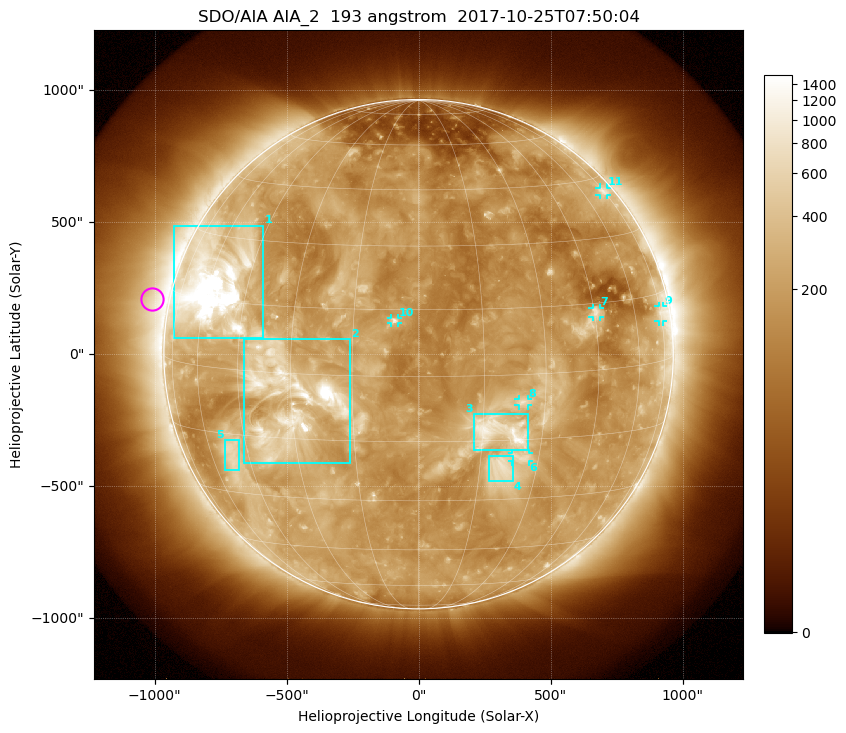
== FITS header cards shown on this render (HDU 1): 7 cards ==
TELESCOP= 'SDO/AIA'
INSTRUME= 'AIA_2'
WAVELNTH=                  193
WAVEUNIT= 'angstrom'
DATE-OBS= '2017-10-25T07:50:04.84'
CTYPE1  = 'HPLN-TAN'
CTYPE2  = 'HPLT-TAN'

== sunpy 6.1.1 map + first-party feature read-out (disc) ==
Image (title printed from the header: SDO/AIA AIA_2  193 angstrom  2017-10-25T07:50:04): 1024 x 1024 px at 2.4 arcsec/px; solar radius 965 arcsec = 402 px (full disc in frame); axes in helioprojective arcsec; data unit not stated in the header (colour bar unlabelled)
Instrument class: DISC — disc imager (sunpy class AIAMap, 193 A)
Bright regions (active regions / flare kernels): reference = the median radial profile (limb darkening/brightening removed); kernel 9 px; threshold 5 sigma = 366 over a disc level ~182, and >= 1.15x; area >= 12 px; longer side >= 10 px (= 24 arcsec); searched inside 0.97 R_sun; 11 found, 11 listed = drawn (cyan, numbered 1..; 6 of them under ~33 arcsec drawn as corner ticks so the feature stays visible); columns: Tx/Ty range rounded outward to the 5 arcsec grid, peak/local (2 s.f.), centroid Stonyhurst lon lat
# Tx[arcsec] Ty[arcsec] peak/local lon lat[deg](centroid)
1 -930..-585 60..490 19 -57 +18
2 -665..-260 -415..60 12 -31 -6
3 210..415 -365..-225 6.9 +19 -13
4 265..360 -480..-385 4.4 +20 -22
5 -735..-680 -440..-325 3.8 -51 -20
6 355..420 -405..-375 3.6 +25 -19
7 660..690 140..175 4.5 +46 +13
8 380..415 -195..-170 3.6 +24 -6
9 910..930 125..185 3.4 +75 +10
10 -105..-80 115..140 4.8 -5 +13
11 685..715 600..630 3.3 +74 +41
Off-limb structures (1.02-1.3 R_sun): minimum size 162 px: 5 found; the strongest spans PA ~40..115 deg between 1.02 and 1.3 R_sun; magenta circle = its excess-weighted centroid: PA ~80 deg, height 1.07 R_sun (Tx ~-1010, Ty ~210 arcsec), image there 2.7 x the reference